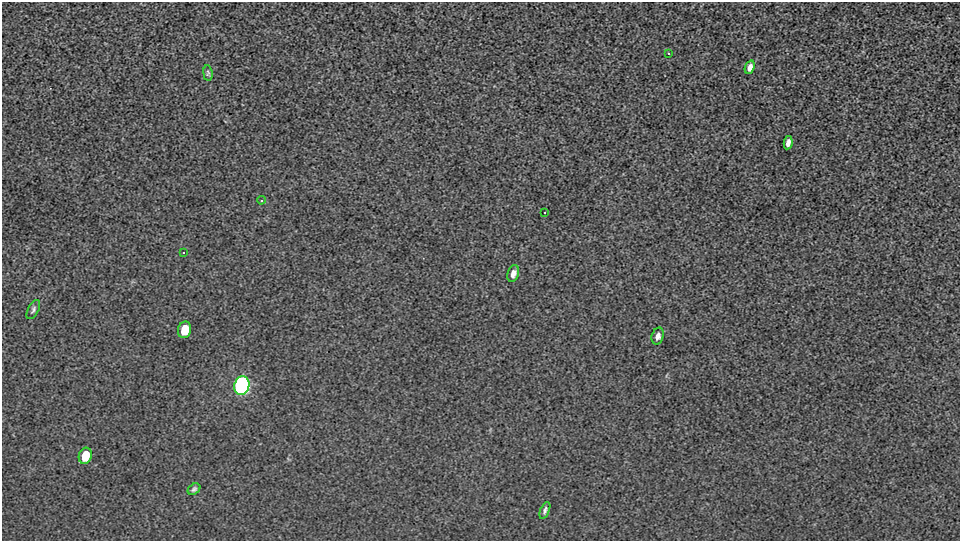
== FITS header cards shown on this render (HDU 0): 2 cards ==
NAXIS1  =                  958 / Axis length
NAXIS2  =                  539 / Axis length

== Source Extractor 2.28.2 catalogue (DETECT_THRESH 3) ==
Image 958 x 539 px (HDU 0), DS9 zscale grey, 1 PNG px = 1 image px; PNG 962 x 543 px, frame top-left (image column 1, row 539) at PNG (2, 2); each listed source drawn as its Kron ellipse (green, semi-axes under 4 px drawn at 4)
Background 269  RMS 12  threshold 35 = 3 sigma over >= 5 px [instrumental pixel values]
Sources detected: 15; all 15 listed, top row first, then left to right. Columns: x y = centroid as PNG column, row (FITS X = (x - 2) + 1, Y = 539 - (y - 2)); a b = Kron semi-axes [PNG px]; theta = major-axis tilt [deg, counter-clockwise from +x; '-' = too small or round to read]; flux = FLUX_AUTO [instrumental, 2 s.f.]
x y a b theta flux
668 53 3 2 - 540
750 67 7 4 69 4300
208 73 8 4 -84 1500
788 143 7 4 79 3700
261 200 4 3 - 840
544 212 3 3 - 1100
183 252 3 2 - 630
513 273 9 5 72 4300
33 310 10 5 63 2000
184 330 8 6 74 16000
658 336 9 6 73 3900
242 386 9 7 74 660000
85 456 8 6 72 19000
194 489 7 5 37 2100
545 510 9 4 68 2300